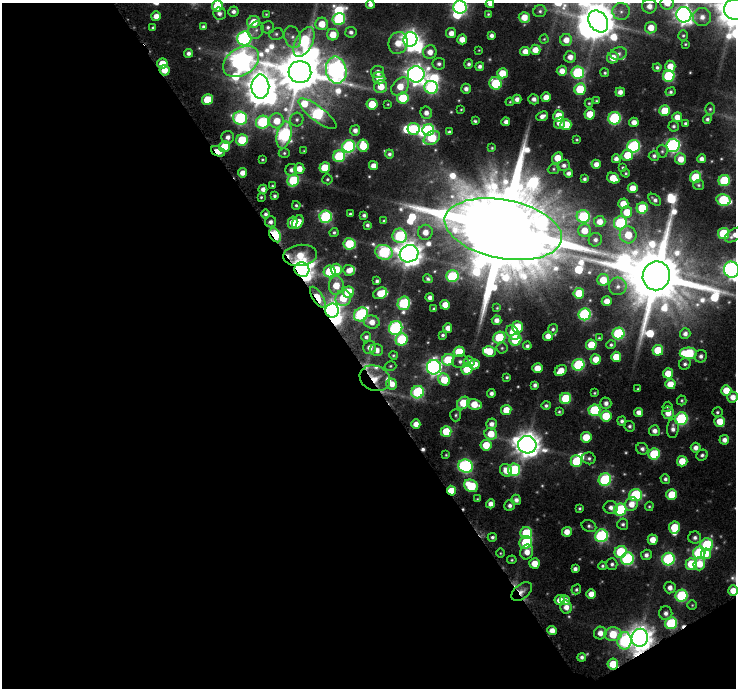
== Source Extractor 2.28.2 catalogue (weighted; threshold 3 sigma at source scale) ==
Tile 3 of 2 x 2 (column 1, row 2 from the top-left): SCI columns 15-748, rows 51-736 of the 1496 x 1477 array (HDU 1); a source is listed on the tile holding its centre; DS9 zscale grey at full resolution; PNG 738 x 690 px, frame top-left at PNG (2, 3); each listed source drawn as its Kron ellipse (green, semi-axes under 4 px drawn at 4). Shown black and unused: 49% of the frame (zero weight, under 8 of 16 exposures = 3% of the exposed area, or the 3 px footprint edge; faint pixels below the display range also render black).
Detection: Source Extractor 2.28.2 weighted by HDU 2 'WHT'; one run over the whole footprint, this tile lists its part. Background 0.115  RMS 0.019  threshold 0.0795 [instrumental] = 3 sigma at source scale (4.09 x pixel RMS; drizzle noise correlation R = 1.36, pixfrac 0.8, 0.0396/0.0396 arcsec/px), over >= 5 px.
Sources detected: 405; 13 too faint to see at this stretch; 13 inside a brighter object's white glare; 1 cosmic-ray / hot-pixel residue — neither listed nor drawn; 7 inside a brighter listed object's ellipse — not listed separately; the other 371 listed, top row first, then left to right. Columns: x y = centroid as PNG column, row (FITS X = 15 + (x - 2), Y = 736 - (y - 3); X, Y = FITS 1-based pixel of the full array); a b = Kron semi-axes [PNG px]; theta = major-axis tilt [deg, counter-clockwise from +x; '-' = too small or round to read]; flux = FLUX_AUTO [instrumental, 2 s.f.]
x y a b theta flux
667 3 7 6 - 29
370 4 4 4 - 9.3
490 4 4 4 - 7.7
217 6 5 5 - 97
649 6 7 7 - 16
460 7 7 6 - 440
735 10 10 10 - 5700
233 11 5 5 - 7.2
540 11 6 6 - 4.7
621 11 8 8 - 11
219 13 6 6 - 8.3
266 14 4 4 - 1.8
488 14 4 4 - 2.3
684 15 8 7 - 1200
156 16 5 5 - 19
524 17 5 5 - 29
702 17 9 9 - 16
339 19 6 6 - 180
598 21 11 9 -57 4800
254 22 7 6 - 40
322 24 6 6 - 38
203 26 4 4 - 3.9
268 27 6 6 - 5.7
153 28 3 3 - 3.3
651 28 6 5 - 29
256 30 9 7 62 9.4
351 32 5 5 - 6.9
451 33 5 5 - 15
276 34 7 6 - 5.2
333 35 6 5 - 38
491 35 4 4 - 7.6
683 35 5 5 - 3.1
293 37 11 8 -70 12
244 38 7 7 - 430
410 39 7 7 - 1200
462 39 5 5 - 20
544 39 4 4 - 2.1
566 40 6 6 - 23
304 42 16 8 63 160
398 43 11 9 75 34
685 44 3 2 - 1.8
479 50 4 3 - 1.4
535 50 5 5 - 23
525 51 5 5 - 19
430 52 7 6 - 18
188 53 4 4 - 7.6
619 54 8 6 15 7.4
570 57 6 6 - 15
613 58 6 5 - 28
241 62 19 13 33 1500
162 63 5 5 - 34
439 64 6 6 - 6.1
469 64 5 4 - 5.3
480 66 4 4 - 6.8
670 66 6 5 - 28
657 67 4 4 - 4.6
164 70 5 5 - 25
336 70 13 10 -79 1100
562 71 5 5 - 18
300 72 11 11 - 9600
378 72 6 6 - 14
502 73 5 5 - 39
578 73 6 6 - 200
605 73 4 4 - 3.3
416 74 8 8 - 1400
669 76 6 5 - 190
379 78 6 6 - 26
496 83 6 6 - 130
400 86 10 7 45 36
260 87 12 9 -89 2600
381 87 6 6 - 33
431 87 7 6 - 260
466 89 5 4 - 8.7
580 89 6 5 - 95
620 92 5 4 - 12
671 92 5 4 - 3.8
546 97 5 5 - 23
403 98 5 5 - 84
517 99 4 4 - 11
534 99 5 5 - 9.1
207 100 5 5 - 74
596 101 4 3 - 2.4
510 102 4 3 - 1.9
589 103 4 4 - 2.5
372 104 5 5 - 59
388 104 3 3 - 1.8
461 109 4 3 - 1.8
710 109 6 5 - 3.6
665 111 5 5 - 78
426 113 6 5 - 12
317 114 23 7 -37 290
590 114 5 5 - 44
542 116 6 4 24 11
559 116 5 5 - 46
677 117 5 5 - 20
240 118 7 6 - 260
614 118 6 6 - 230
297 119 7 6 - 6.6
707 119 4 4 - 5.1
277 121 7 7 - 38
475 121 4 3 - 3.2
262 122 7 6 - 190
506 122 4 4 - 10
634 122 5 4 - 17
559 123 5 5 - 18
685 123 4 3 - 3.9
566 125 5 5 - 57
674 126 5 5 - 4.4
414 129 6 6 - 110
355 130 5 5 - 11
428 130 6 6 - 190
449 132 4 3 - 3.9
284 135 14 7 79 360
228 137 6 6 - 11
432 138 9 6 29 91
242 140 6 5 - 91
577 140 3 3 - 2.4
673 145 6 6 - 470
349 146 6 6 - 280
363 146 6 5 - 61
634 146 6 6 - 270
224 147 6 5 - 71
492 148 4 4 - 2.4
218 151 7 5 -23 40
304 151 3 3 - 1.6
662 151 6 5 - 4
284 153 5 4 - 3.3
389 154 4 4 - 5
627 155 6 5 - 46
339 156 6 6 - 160
654 156 5 5 - 5.2
557 158 6 5 - 37
262 159 3 3 - 2.3
616 159 4 4 - 9.9
681 159 5 5 - 25
702 159 4 4 - 11
596 164 4 4 - 14
564 165 6 5 - 7.3
373 166 4 4 - 17
623 167 4 4 - 2.6
325 168 5 5 - 71
299 169 5 5 - 23
554 169 6 5 - 2.9
291 170 6 5 - 8.3
242 173 5 4 - 15
568 173 4 4 - 8.2
626 173 4 3 - 2.4
696 177 6 5 - 100
613 178 6 5 - 37
327 179 5 5 - 3.2
585 179 4 3 - 4.2
293 180 6 5 - 130
724 181 5 5 - 140
699 185 5 5 - 3.3
272 186 4 3 - 2.2
633 188 5 5 - 29
263 189 4 4 - 11
275 196 4 3 - 4.4
261 197 3 3 - 2.4
655 200 7 4 -39 7.1
723 200 7 5 -13 160
623 204 5 5 - 28
296 205 4 4 - 3.4
642 208 5 5 - 110
627 212 6 5 - 43
266 214 4 4 - 5.8
350 214 3 3 - 3
364 215 4 4 - 5.3
583 216 7 6 - 160
325 217 6 6 - 240
384 221 4 3 - 2.7
270 222 5 5 - 7.6
292 222 6 5 - 27
298 222 7 5 56 40
600 222 6 5 - 21
620 223 7 6 - 210
367 225 4 3 - 5
503 229 59 29 -11 69000
584 230 6 6 - 29
334 232 4 4 - 3.6
425 232 7 7 - 22
724 233 5 5 - 130
275 235 7 5 -60 190
628 235 8 8 - 51
734 235 10 6 33 12
400 236 7 7 - 180
595 240 7 6 - 7.9
349 244 6 5 - 110
384 252 9 7 -20 220
409 254 9 8 - 2500
300 255 17 10 7 49
336 269 5 5 - 44
302 270 7 7 - 2100
349 270 5 5 - 18
731 270 8 7 - 770
330 271 6 5 - 94
452 276 6 6 - 180
656 276 14 13 - 21000
428 279 5 4 - 4.4
603 280 6 6 - 45
377 281 4 4 - 5.2
336 285 9 7 86 39
618 286 9 9 - 12
348 292 5 5 - 77
380 293 7 5 24 53
579 293 5 5 - 68
318 297 12 5 -57 48
343 298 8 7 - 66
430 298 4 4 - 8.7
607 301 5 5 - 21
404 303 7 6 - 190
445 305 5 5 - 24
497 308 4 4 - 2
434 309 4 3 - 4.1
332 311 7 6 - 900
361 314 7 6 - 280
585 314 6 6 - 280
496 320 5 5 - 12
372 322 8 6 -9 19
517 327 5 5 - 93
396 328 7 6 - 350
448 328 4 4 - 15
553 329 5 4 - 3.8
513 333 8 5 -54 37
618 333 6 6 - 220
685 334 6 5 - 9
443 335 4 3 - 4
548 336 5 4 - 19
366 337 5 4 - 6.2
499 337 6 5 - 120
599 338 4 3 - 2.1
402 340 6 6 - 140
515 340 6 5 - 110
591 345 5 5 - 60
611 345 4 4 - 3.6
527 346 4 4 - 5.1
370 348 6 6 - 15
502 348 5 5 - 3.3
377 350 6 6 - 16
658 350 5 5 - 62
489 351 6 5 - 47
459 352 5 5 - 66
688 353 8 5 -1 140
393 355 4 4 - 2.7
701 356 6 6 - 6.9
616 357 5 5 - 43
596 359 5 5 - 30
448 360 6 5 - 93
460 361 8 6 5 8.1
469 362 5 5 - 18
474 364 5 5 - 25
685 364 6 5 - 4.9
578 365 6 5 - 200
390 366 6 4 16 2.6
434 367 7 7 - 740
537 368 5 5 - 34
467 369 5 5 - 72
561 371 6 5 - 27
668 373 5 5 - 36
507 377 3 3 - 3
375 378 15 12 -21 31
444 380 6 5 - 55
392 384 5 5 - 19
670 384 5 5 - 32
535 385 4 4 - 6.1
638 389 3 2 - 1.9
726 390 5 5 - 40
418 392 6 6 - 210
491 393 4 4 - 7.2
595 393 4 3 - 2.4
733 397 5 5 - 17
566 398 5 5 - 100
682 400 5 4 - 3
463 403 7 5 44 56
606 403 6 5 - 9.2
475 404 7 5 -13 38
546 405 5 4 - 4.8
667 407 5 4 - 3
506 410 5 5 - 37
594 410 6 6 - 160
559 412 4 3 - 2.8
638 412 4 4 - 13
717 412 5 5 - 3.7
668 413 6 6 - 23
456 415 6 5 - 3.6
606 416 5 5 - 65
681 419 6 6 - 250
622 421 4 4 - 5.4
720 421 5 5 - 35
416 424 4 4 - 17
491 424 5 5 - 11
630 426 5 5 - 4.4
673 429 9 6 86 10
446 431 5 5 - 60
654 431 5 5 - 11
491 434 6 6 - 36
586 437 5 5 - 52
724 440 5 4 - 11
486 445 5 5 - 49
527 445 9 8 - 2600
696 448 5 5 - 11
642 449 6 5 - 6.9
654 454 6 5 - 120
446 455 3 3 - 1.9
702 455 6 5 - 5
589 458 7 6 - 5.3
576 461 6 5 - 92
682 461 5 5 - 36
465 466 7 6 - 360
506 470 7 5 -59 23
514 470 6 6 - 160
665 479 5 4 - 5.4
605 480 6 6 - 210
471 486 7 6 - 95
452 491 5 4 - 52
635 495 6 6 - 190
672 495 5 5 - 61
477 499 4 3 - 1.9
516 500 5 5 - 9
491 504 4 4 - 13
631 504 7 6 - 23
510 505 5 5 - 7.3
649 506 4 4 - 2.4
611 507 7 6 - 9.6
580 508 3 3 - 3
620 510 6 6 - 180
623 524 6 5 - 4.7
589 526 7 5 -22 5
674 527 6 5 - 68
567 532 5 4 - 21
526 533 6 6 - 110
601 536 6 6 - 290
492 537 4 4 - 4.8
695 538 6 6 - 7.3
653 540 5 5 - 25
526 542 6 6 - 110
707 545 6 6 - 140
527 552 7 6 - 19
621 552 6 6 - 120
500 553 4 3 - 1.8
699 553 6 6 - 220
706 554 5 5 - 22
646 555 5 5 - 8.2
627 559 6 6 - 260
668 559 6 6 - 260
512 560 5 4 - 2.5
534 563 5 5 - 30
612 564 5 5 - 5.1
691 564 6 5 - 78
699 564 6 6 - 34
602 566 4 4 - 3.4
575 569 4 4 - 7.2
670 588 6 5 - 12
576 589 5 4 - 3.9
522 591 12 7 40 14
733 591 5 5 - 26
591 594 5 5 - 20
681 596 6 6 - 190
560 600 5 5 - 23
565 600 5 4 - 13
692 605 5 5 - 2.3
566 607 7 5 -79 15
666 613 7 6 - 10
671 623 6 6 - 170
552 631 4 4 - 17
600 633 6 6 - 17
613 634 8 6 4 58
640 638 9 8 - 2500
624 641 8 7 - 220
582 657 4 4 - 6.3
613 664 5 5 - 54
Overlapping masked pixels (flux is a lower limit): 14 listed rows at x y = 164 70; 218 151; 503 229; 275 235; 300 255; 302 270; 318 297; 332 311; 375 378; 452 491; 522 591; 671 623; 640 638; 613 664
Isophote crosses this tile's border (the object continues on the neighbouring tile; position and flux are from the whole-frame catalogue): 13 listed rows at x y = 667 3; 370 4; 490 4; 217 6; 460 7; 735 10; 684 15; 598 21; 503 229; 734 235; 731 270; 733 397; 733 591